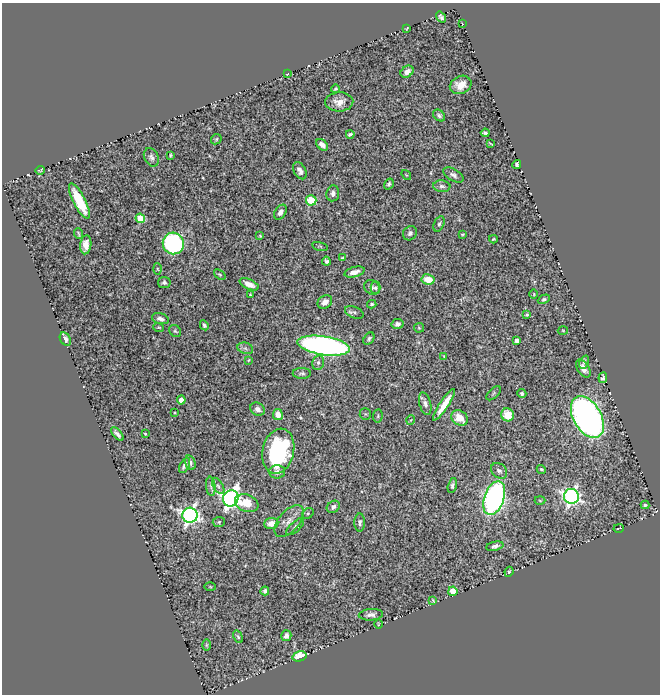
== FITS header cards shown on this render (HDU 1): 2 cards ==
NAXIS1  =                  658
NAXIS2  =                  692

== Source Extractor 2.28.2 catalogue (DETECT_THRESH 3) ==
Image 658 x 692 px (HDU 1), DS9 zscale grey, 1 PNG px = 1 image px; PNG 662 x 696 px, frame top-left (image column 1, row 692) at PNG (2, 3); each listed source drawn as its Kron ellipse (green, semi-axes under 4 px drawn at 4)
Background 0.997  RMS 0.016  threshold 0.0467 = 3 sigma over >= 5 px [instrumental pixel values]
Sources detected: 125; all 125 listed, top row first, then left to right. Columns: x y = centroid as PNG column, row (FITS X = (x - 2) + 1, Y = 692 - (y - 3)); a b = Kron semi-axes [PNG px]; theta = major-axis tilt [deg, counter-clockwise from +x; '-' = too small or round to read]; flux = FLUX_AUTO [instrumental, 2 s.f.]
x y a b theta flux
441 17 6 4 -56 2.8
462 24 2 2 - 0.64
407 28 4 2 - 0.72
407 72 7 5 39 6.3
287 74 3 2 - 0.57
461 85 11 9 25 14
335 89 4 3 - 1.5
339 102 14 9 2 10
439 115 7 5 -42 2.6
485 133 4 3 - 2.1
350 134 4 3 - 2.4
216 139 6 4 46 1.5
490 143 4 2 - 0.84
322 145 7 4 -43 5.4
170 155 3 2 - 1.3
151 157 10 7 -63 3.5
517 165 5 4 - 2.5
40 170 5 3 - 1.3
300 171 9 6 -61 4.8
406 175 5 3 - 0.91
453 175 11 6 -31 4
389 184 5 4 - 2.4
442 186 8 6 -5 3.1
333 193 8 6 82 4.9
311 200 5 5 - 56
79 201 19 6 -63 42
280 212 8 5 59 5
140 218 5 4 - 33
439 224 8 5 66 2.5
410 233 7 6 - 3.5
79 234 5 2 - 1.4
462 234 3 2 - 1
260 236 3 3 - 1.2
493 239 4 3 - 1.2
173 243 11 10 - 190
86 245 9 5 84 9.8
320 246 8 3 -13 1.1
342 258 4 4 - 1.2
326 261 4 4 - 2.3
157 269 5 3 - 1.1
355 272 10 5 15 6.2
220 275 6 4 -39 1.6
428 279 6 5 - 18
164 282 6 5 - 2.9
249 284 10 5 -23 7.9
372 288 8 7 - 3.3
375 288 6 5 - 2
534 294 5 3 - 0.97
250 295 3 2 - 0.71
544 299 6 4 26 1.7
325 302 8 6 36 7.1
372 304 5 4 - 1.8
354 312 10 5 -23 2.6
527 315 4 3 - 1.4
160 319 9 5 -16 4.5
397 324 6 5 - 3.7
204 325 5 4 - 2.3
159 327 5 3 - 1.3
419 328 5 5 - 1.3
563 330 5 3 - 1
175 331 6 5 - 1.7
65 339 7 5 -61 7
369 339 7 4 56 2.3
517 340 4 4 - 5.8
324 346 26 9 -8 450
245 348 8 5 -19 2.8
444 356 3 2 - 0.86
249 360 4 4 - 0.91
584 362 7 4 69 2.8
318 363 7 6 - 2.7
583 368 10 6 -57 7.8
302 373 9 5 -1 2.4
603 378 5 4 - 2.9
493 393 9 4 43 1.7
522 393 4 4 - 2.6
181 400 4 4 - 11
425 404 12 5 -75 4.6
444 405 18 4 57 19
258 409 7 6 - 5.1
175 413 4 3 - 0.83
365 414 6 5 - 1.7
278 415 5 5 - 10
508 415 6 6 - 18
378 416 7 4 82 1.5
587 417 23 14 -60 600
459 418 9 7 -33 18
411 420 5 3 - 0.85
117 434 8 4 -47 3.7
145 434 3 2 - 1.1
278 451 23 15 77 120
190 463 7 5 -74 2.6
184 465 8 4 63 4.1
541 469 5 4 - 1.8
499 471 9 7 -40 3.7
277 472 8 6 0 4.9
452 485 8 4 76 2.7
211 486 9 4 -84 3
218 486 9 5 -59 2.8
571 496 7 7 - 370
231 498 8 7 - 580
494 498 17 10 71 380
540 501 5 3 - 1.1
247 503 12 8 -19 17
645 505 4 4 - 2
333 507 7 5 34 3.5
308 514 6 4 36 1.4
190 515 7 7 - 420
289 521 19 10 49 9.8
219 522 6 5 - 1.6
360 522 9 5 90 3.2
271 523 7 5 5 11
295 527 11 5 44 3
619 528 5 2 - 1.1
495 546 9 4 14 3.8
509 572 5 3 - 1.4
210 587 6 3 -2 1.1
265 591 4 4 - 2.8
453 591 5 4 - 28
433 600 4 3 - 1.2
371 615 12 5 4 4.1
378 624 5 3 - 0.88
286 636 5 5 - 5
238 637 6 4 -59 1.9
206 645 6 4 90 1.5
299 656 7 5 14 25